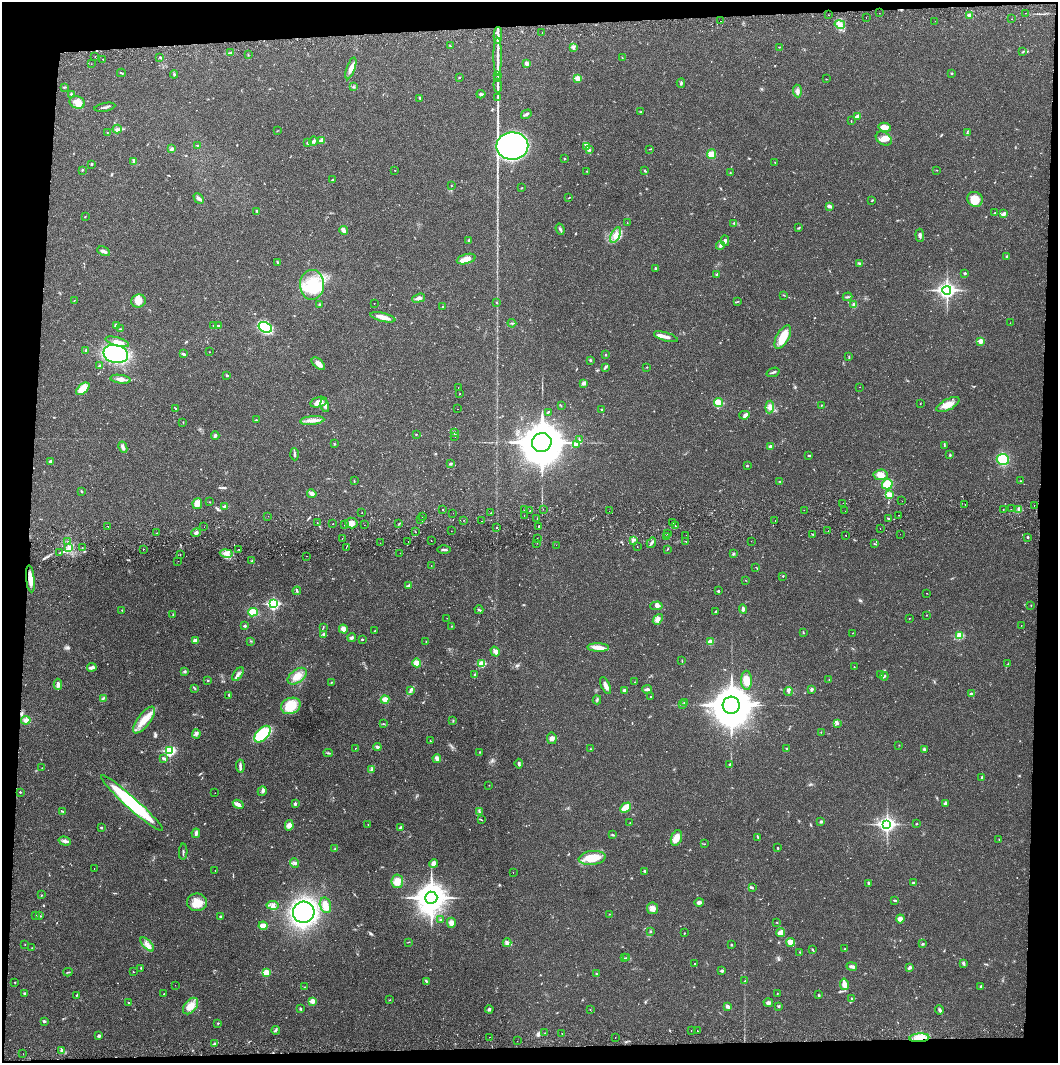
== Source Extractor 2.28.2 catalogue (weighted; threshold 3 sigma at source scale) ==
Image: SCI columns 4-4225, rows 56-4299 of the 4232 x 4358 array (HDU 1 of 3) = the unmasked area's bounding box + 8 px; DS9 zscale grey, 4 x 4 block average (1 PNG px = mean of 4 x 4 image px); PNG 1060 x 1065 px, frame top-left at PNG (2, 2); each listed source drawn as its Kron ellipse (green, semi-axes under 4 px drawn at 4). Shown black and unused: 8% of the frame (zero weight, under 2 of 3 exposures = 3% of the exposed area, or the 3 px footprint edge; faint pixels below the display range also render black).
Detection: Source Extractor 2.28.2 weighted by HDU 2 'WHT'. Background 0.0215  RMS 0.0035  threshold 0.0156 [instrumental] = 3 sigma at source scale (4.5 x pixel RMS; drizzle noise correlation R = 1.50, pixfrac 1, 0.05/0.05 arcsec/px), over >= 5 px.
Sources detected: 614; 2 too faint to see at this stretch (4 x 4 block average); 1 inside a brighter object's white glare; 8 cosmic-ray / hot-pixel residue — neither listed nor drawn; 10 coinciding with a brighter row at this scale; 24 inside a brighter listed object's ellipse — not listed separately; of the other 569, all 500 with FLUX_AUTO >= 0.578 (the completeness limit of this list) listed and drawn (69 fainter detections not listed), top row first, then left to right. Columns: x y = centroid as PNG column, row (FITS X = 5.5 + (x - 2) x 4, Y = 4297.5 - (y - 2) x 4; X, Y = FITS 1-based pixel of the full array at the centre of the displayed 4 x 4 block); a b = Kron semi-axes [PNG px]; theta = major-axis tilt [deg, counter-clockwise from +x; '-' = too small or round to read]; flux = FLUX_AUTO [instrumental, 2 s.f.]
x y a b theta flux
879 13 2 2 - 1.5
1025 13 2 2 - 0.63
828 15 2 2 - 0.79
970 15 2 2 - 29
866 18 2 2 - 0.72
1011 19 2 2 - 1.6
720 21 2 2 - 1.5
935 21 2 2 - 1.2
840 24 5 3 - 6.9
542 33 2 2 - 2.8
498 36 8 2 87 7.7
450 46 2 2 - 1
573 47 4 3 - 3.8
779 47 2 2 - 0.83
1023 52 3 2 - 1.4
231 53 4 2 - 3
248 55 2 2 - 0.89
498 56 18 3 90 16
95 57 2 2 - 0.71
160 57 2 2 - 1.7
622 58 2 2 - 0.8
102 59 2 2 - 0.83
91 64 2 2 - 1.8
526 64 4 3 - 5.6
351 68 11 4 70 14
121 73 4 2 - 1.9
952 73 3 2 - 1.4
174 74 4 2 - 1.8
498 76 3 2 - 1.8
459 77 2 2 - 1.3
577 78 2 2 - 47
498 79 3 2 - 1.1
826 79 2 2 - 0.75
681 83 5 2 - 2.3
498 86 7 2 -85 3.7
64 87 3 2 - 1.7
353 87 2 2 - 1.1
797 91 6 3 -85 5.9
71 94 4 2 - 2.4
481 94 4 3 - 3.2
498 97 2 2 - 1.3
420 99 2 2 - 1.2
77 102 8 6 -21 15
105 107 10 2 11 4.9
641 112 2 2 - 1.4
526 114 6 2 32 4.1
858 117 2 2 - 30
851 121 2 2 - 0.92
885 127 6 4 -15 17
117 129 4 3 - 4.8
277 131 2 2 - 0.62
107 132 2 2 - 0.72
967 133 3 2 - 1.8
884 139 8 6 -32 13
313 141 5 3 - 4.4
322 141 4 3 - 5.2
308 143 3 2 - 3.5
197 146 2 2 - 1.6
512 146 16 13 2 520
587 147 4 2 - 4.1
172 149 3 3 - 5.4
650 149 3 2 - 1.2
589 150 3 2 - 2.4
711 154 5 4 - 14
565 159 2 2 - 1.1
134 161 3 2 - 2.1
775 162 2 2 - 0.92
91 164 3 2 - 2
82 170 2 2 - 1.6
395 170 2 2 - 0.7
937 170 2 2 - 0.58
586 171 2 2 - 0.83
645 171 4 2 - 1.6
730 173 2 2 - 0.75
333 180 2 2 - 2.6
451 186 2 2 - 0.9
522 188 2 2 - 1.2
199 198 6 3 -46 5.1
569 198 2 2 - 1
975 199 8 7 - 28
872 200 3 2 - 1.3
829 206 3 2 - 6.4
256 211 3 2 - 1.9
995 213 3 2 - 1.3
1004 214 4 2 - 7.9
85 216 2 2 - 0.98
627 223 2 2 - 0.68
734 223 2 2 - 3.1
799 228 4 2 - 1.3
560 229 6 2 -71 3.2
343 230 4 2 - 10
616 235 8 4 63 18
920 235 7 3 -86 4.9
469 240 3 2 - 2.5
725 241 5 2 - 4
720 246 4 2 - 3.4
104 251 7 3 -26 5.9
1006 256 3 2 - 1.6
466 259 9 5 15 18
278 262 3 2 - 2.2
859 263 2 2 - 1.8
655 268 3 2 - 1.6
965 273 2 2 - 5.5
717 274 3 2 - 2.2
312 285 15 12 88 76
947 290 4 3 - 670
783 295 2 2 - 0.92
848 297 5 2 - 2.6
418 298 7 3 15 7.1
74 301 2 2 - 0.68
138 301 7 6 - 16
738 301 2 2 - 0.78
496 302 2 2 - 0.79
374 303 2 2 - 0.99
319 304 2 2 - 1.2
854 305 3 3 - 6.9
443 307 3 2 - 1.9
383 317 13 3 -14 23
512 323 4 2 - 2.4
1010 323 2 2 - 0.61
116 325 3 3 - 4
214 325 4 2 - 1.8
219 325 2 2 - 1
265 327 7 5 -28 120
120 329 3 2 - 1.5
666 337 12 3 -16 9.3
783 337 13 6 60 46
981 341 2 2 - 35
117 342 12 4 -16 13
86 350 4 2 - 1.7
210 352 2 2 - 0.73
116 354 12 9 -14 300
183 354 3 2 - 4
605 355 2 2 - 1.2
849 357 2 2 - 0.79
590 360 2 2 - 2.3
318 364 8 4 -41 11
100 366 3 2 - 3.7
605 367 4 2 - 2.1
647 367 2 2 - 1.1
773 372 7 2 20 3.5
227 376 3 2 - 1.3
120 379 10 4 -8 11
584 383 4 3 - 6
860 387 2 2 - 0.65
458 388 2 2 - 1.1
83 389 8 4 40 35
459 394 2 2 - 0.67
319 402 9 5 14 16
718 403 5 4 - 29
920 404 2 2 - 0.62
948 404 12 5 28 17
325 405 6 3 -76 7.9
821 405 2 2 - 0.97
561 406 2 2 - 1
770 407 6 4 84 7.3
176 409 3 2 - 1.4
457 409 2 2 - 0.94
601 409 2 2 - 1.8
548 412 3 2 - 1.2
744 415 5 4 - 5.4
256 420 3 2 - 1.9
312 420 12 3 5 12
183 422 2 2 - 0.85
454 433 3 3 - 2.9
416 434 2 2 - 1.7
215 436 4 3 - 4.1
455 436 2 2 - 1.2
579 440 3 2 - 1.7
542 443 10 9 - 6300
334 444 2 2 - 1.4
576 445 3 2 - 2.7
944 445 2 2 - 1.2
123 447 6 3 -64 5.6
771 447 2 2 - 17
294 454 6 2 -87 3.4
809 455 3 2 - 2.3
950 455 3 2 - 1.7
1003 459 6 5 - 60
50 461 4 2 - 2.4
451 463 3 2 - 2.2
747 466 2 2 - 1.7
880 475 7 5 4 15
354 481 2 2 - 1.1
780 481 3 2 - 1.5
1020 481 2 2 - 0.67
887 484 5 5 - 40
81 491 3 2 - 1.5
312 494 4 3 - 7.2
889 495 2 2 - 49
902 501 2 2 - 0.83
210 502 2 2 - 0.9
843 503 2 2 - 1
197 504 5 5 - 15
965 505 2 2 - 1.2
1034 505 2 2 - 0.64
225 506 2 2 - 15
443 509 2 2 - 3.2
543 509 2 2 - 0.66
1011 509 2 2 - 0.73
1019 509 2 2 - 2
524 510 2 2 - 0.77
804 510 2 2 - 0.64
1003 510 2 2 - 0.73
530 511 2 2 - 9.9
609 511 2 2 - 0.58
845 511 2 2 - 1
362 513 2 2 - 0.62
453 513 2 2 - 0.71
491 513 2 2 - 2.5
524 515 2 2 - 0.97
898 515 2 2 - 1.7
268 516 2 2 - 0.65
422 516 2 2 - 0.74
537 519 2 2 - 1.9
888 519 2 2 - 11
421 520 2 2 - 1.4
464 520 2 2 - 0.72
481 521 2 2 - 0.7
775 521 2 2 - 0.6
673 522 2 2 - 2.3
317 523 2 2 - 0.65
351 523 6 5 - 12
333 524 2 2 - 1.1
399 524 3 2 - 1.2
344 525 2 2 - 1.5
364 525 2 2 - 2.3
675 526 2 2 - 1.6
108 527 2 2 - 0.99
204 527 2 2 - 1.8
497 527 2 2 - 15
539 527 2 2 - 8.1
880 529 2 2 - 0.79
451 531 2 2 - 1.2
828 531 2 2 - 0.68
416 532 2 2 - 0.77
157 533 2 2 - 2.1
196 533 5 3 - 5.1
667 533 2 2 - 1.1
813 534 2 2 - 1.6
900 534 2 2 - 1.7
686 535 2 2 - 1.8
846 535 2 2 - 1.4
666 536 2 2 - 1.1
1028 537 2 2 - 5.1
537 538 2 2 - 2.2
342 539 2 2 - 1.6
634 540 2 2 - 2
68 541 2 2 - 0.85
408 541 2 2 - 1.3
431 541 2 2 - 1.3
686 541 2 2 - 0.64
751 541 2 2 - 2.4
380 543 2 2 - 1.2
537 543 2 2 - 1.2
651 543 5 2 - 4.2
874 544 2 2 - 0.85
556 545 2 2 - 0.72
346 547 2 2 - 4.6
637 547 2 2 - 1.6
69 548 3 2 - 1.7
82 548 2 2 - 1
143 549 2 2 - 2
239 549 2 2 - 3.6
668 549 3 2 - 0.99
444 550 6 2 0 4.4
60 553 2 2 - 1
226 553 6 3 -11 7.6
400 553 2 2 - 0.99
180 554 2 2 - 0.97
733 554 3 3 - 2.6
306 556 2 2 - 1.2
178 561 2 2 - 0.65
252 561 3 2 - 1.6
431 565 2 2 - 0.65
756 567 2 2 - 0.61
783 576 2 2 - 0.86
30 579 13 3 -84 23
745 580 2 2 - 0.63
409 585 3 2 - 4.5
297 591 4 2 - 3.2
718 591 2 2 - 4.3
926 593 2 2 - 1.7
273 604 3 2 - 300
1031 605 2 2 - 1.1
656 606 6 4 3 5.8
743 609 4 3 - 4.3
122 610 2 2 - 0.83
479 610 4 2 - 2.2
253 612 5 3 - 29
715 612 4 2 - 1.6
173 614 2 2 - 1.1
926 615 2 2 - 0.91
447 618 2 2 - 0.64
909 618 2 2 - 0.69
658 619 6 3 50 6.8
1021 625 2 2 - 3.1
245 626 2 2 - 7.6
451 626 2 2 - 0.99
323 627 2 2 - 0.98
343 629 4 3 - 11
374 631 2 2 - 0.95
804 633 2 2 - 0.65
853 633 2 2 - 0.86
324 634 3 2 - 2.8
959 636 2 2 - 94
352 638 4 3 - 3.7
362 639 2 2 - 2.1
195 641 2 2 - 34
251 641 2 2 - 0.63
426 642 2 2 - 0.67
710 642 2 2 - 43
598 647 11 4 -1 18
495 652 5 3 - 8.5
682 661 3 2 - 0.95
417 663 4 4 - 15
482 664 2 2 - 70
1008 664 2 2 - 0.69
92 667 5 2 - 8.5
854 667 2 2 - 1
185 672 2 2 - 8.7
238 674 8 3 55 6.8
881 674 2 2 - 0.61
474 675 2 2 - 1.3
297 676 11 6 37 21
884 676 4 2 - 2.4
829 679 3 2 - 0.9
208 680 3 2 - 1.2
746 680 9 5 -88 24
635 682 2 2 - 0.77
331 683 2 2 - 0.78
58 684 5 3 - 7.6
605 685 9 4 -67 10
195 688 2 2 - 0.78
647 689 5 2 - 6.8
812 689 3 2 - 4
411 690 2 2 - 2.1
624 690 3 2 - 4
788 691 4 2 - 3.6
971 693 4 2 - 1.7
229 695 3 2 - 1.8
650 696 2 2 - 0.77
103 698 3 2 - 1.8
385 700 4 4 - 12
597 700 4 2 - 2.5
684 702 2 2 - 0.71
682 704 2 2 - 1.2
731 705 8 8 - 5800
291 706 10 8 23 49
26 720 5 4 - 6.8
144 720 16 6 52 28
453 721 2 2 - 0.97
837 723 3 3 - 3.8
383 724 2 2 - 1.2
821 732 2 2 - 0.78
196 734 5 3 - 4.7
263 734 10 6 47 76
552 738 6 5 - 7.4
430 741 2 2 - 0.71
899 745 2 2 - 0.73
377 747 4 3 - 3.3
355 748 2 2 - 0.58
590 749 2 2 - 1
787 749 2 2 - 1.7
924 749 3 2 - 3.1
170 751 3 2 - 250
480 752 2 2 - 0.82
328 753 4 2 - 2.3
437 758 4 3 - 7.5
164 759 4 2 - 4.1
519 764 5 2 - 3.1
730 764 3 2 - 2.5
240 766 6 2 -86 5.7
42 768 2 2 - 0.67
371 769 4 2 - 2.7
982 777 2 2 - 2.3
489 785 2 2 - 0.75
262 791 5 3 - 3.9
20 792 2 2 - 2.6
215 793 2 2 - 0.65
132 803 41 6 -42 220
945 803 3 2 - 5
238 804 5 3 - 12
295 804 3 2 - 3.5
625 808 6 3 45 36
63 811 2 2 - 1
479 811 3 2 - 1.4
481 820 3 2 - 1
821 821 3 2 - 2.8
630 823 2 2 - 0.73
368 824 2 2 - 0.66
887 824 4 3 - 650
916 824 2 2 - 1.2
289 825 5 4 - 10
400 827 4 2 - 2.9
101 828 2 2 - 1.7
196 833 5 3 - 4.7
612 835 2 2 - 2.2
758 837 3 2 - 1.7
676 838 8 5 72 19
999 839 2 2 - 0.67
65 841 6 3 -17 5.3
704 844 2 2 - 0.63
778 848 2 2 - 1.9
335 849 2 2 - 1
183 852 8 2 87 2.7
592 858 13 7 6 47
295 863 5 3 - 4.7
433 864 4 3 - 8.3
94 869 2 2 - 1.1
215 870 2 2 - 0.81
644 871 3 2 - 2.2
513 872 2 2 - 1.2
397 881 7 6 - 21
869 883 3 2 - 2.7
913 883 3 2 - 2.1
752 888 4 2 - 2.3
41 895 2 2 - 0.92
431 898 6 6 - 3300
895 900 3 2 - 2.1
197 902 10 9 - 23
699 902 4 3 - 6.9
273 905 6 3 -9 5.7
325 905 8 5 -74 20
653 908 6 5 - 12
304 912 11 10 - 550
609 914 2 2 - 0.61
36 916 2 2 - 0.58
40 916 3 2 - 1.3
221 917 2 2 - 7.2
440 919 2 2 - 0.91
900 919 4 4 - 9.2
777 922 2 2 - 1
451 923 5 4 - 9.3
263 926 4 3 - 20
650 931 2 2 - 1.7
684 933 2 2 - 1.1
780 933 4 3 - 17
409 942 2 2 - 0.81
791 942 4 3 - 18
507 943 4 3 - 7.2
25 944 2 2 - 0.76
147 944 9 3 -45 10
923 944 3 2 - 2.1
731 945 2 2 - 1.4
32 948 2 2 - 0.82
845 949 2 2 - 1.4
813 950 4 2 - 1.9
800 952 2 2 - 1
625 958 2 2 - 1.1
627 958 2 2 - 1.1
695 963 2 2 - 1.5
963 963 3 2 - 2.3
852 966 5 2 - 5.7
910 967 3 2 - 4.8
141 968 3 2 - 0.97
722 971 2 2 - 9.6
68 972 4 2 - 1.5
133 972 2 2 - 0.89
266 972 2 2 - 60
596 974 3 2 - 1.7
426 981 3 2 - 1.9
745 981 2 2 - 0.95
15 982 2 2 - 1.1
844 984 6 2 -79 24
175 985 2 2 - 0.59
981 986 4 2 - 1.9
305 987 2 2 - 0.59
777 993 2 2 - 0.69
25 994 3 2 - 3.7
164 994 2 2 - 0.71
77 995 3 2 - 1.6
819 995 3 2 - 1.4
852 998 2 2 - 1.3
390 1000 2 2 - 0.58
313 1001 2 2 - 47
128 1002 2 2 - 1.1
768 1003 5 2 - 3.7
191 1006 9 6 51 20
727 1006 3 2 - 7.2
779 1006 3 2 - 1.9
300 1009 3 2 - 2.4
489 1009 4 3 - 3.5
590 1009 2 2 - 0.59
939 1010 5 2 - 3
44 1021 3 2 - 3
218 1023 3 2 - 1.4
276 1030 4 2 - 3.2
691 1030 2 2 - 1.9
697 1031 2 2 - 2
545 1033 2 2 - 0.76
562 1034 2 2 - 1.1
99 1036 2 2 - 11
489 1037 2 2 - 3.9
615 1037 2 2 - 1.9
919 1038 10 4 3 19
517 1041 2 2 - 0.59
215 1043 4 2 - 3.1
62 1050 3 3 - 3.3
23 1054 2 2 - 1.8
Overlapping masked pixels (flux is a lower limit): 1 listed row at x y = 919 1038
Diffuse or blended objects may show on this block-average render without a row.